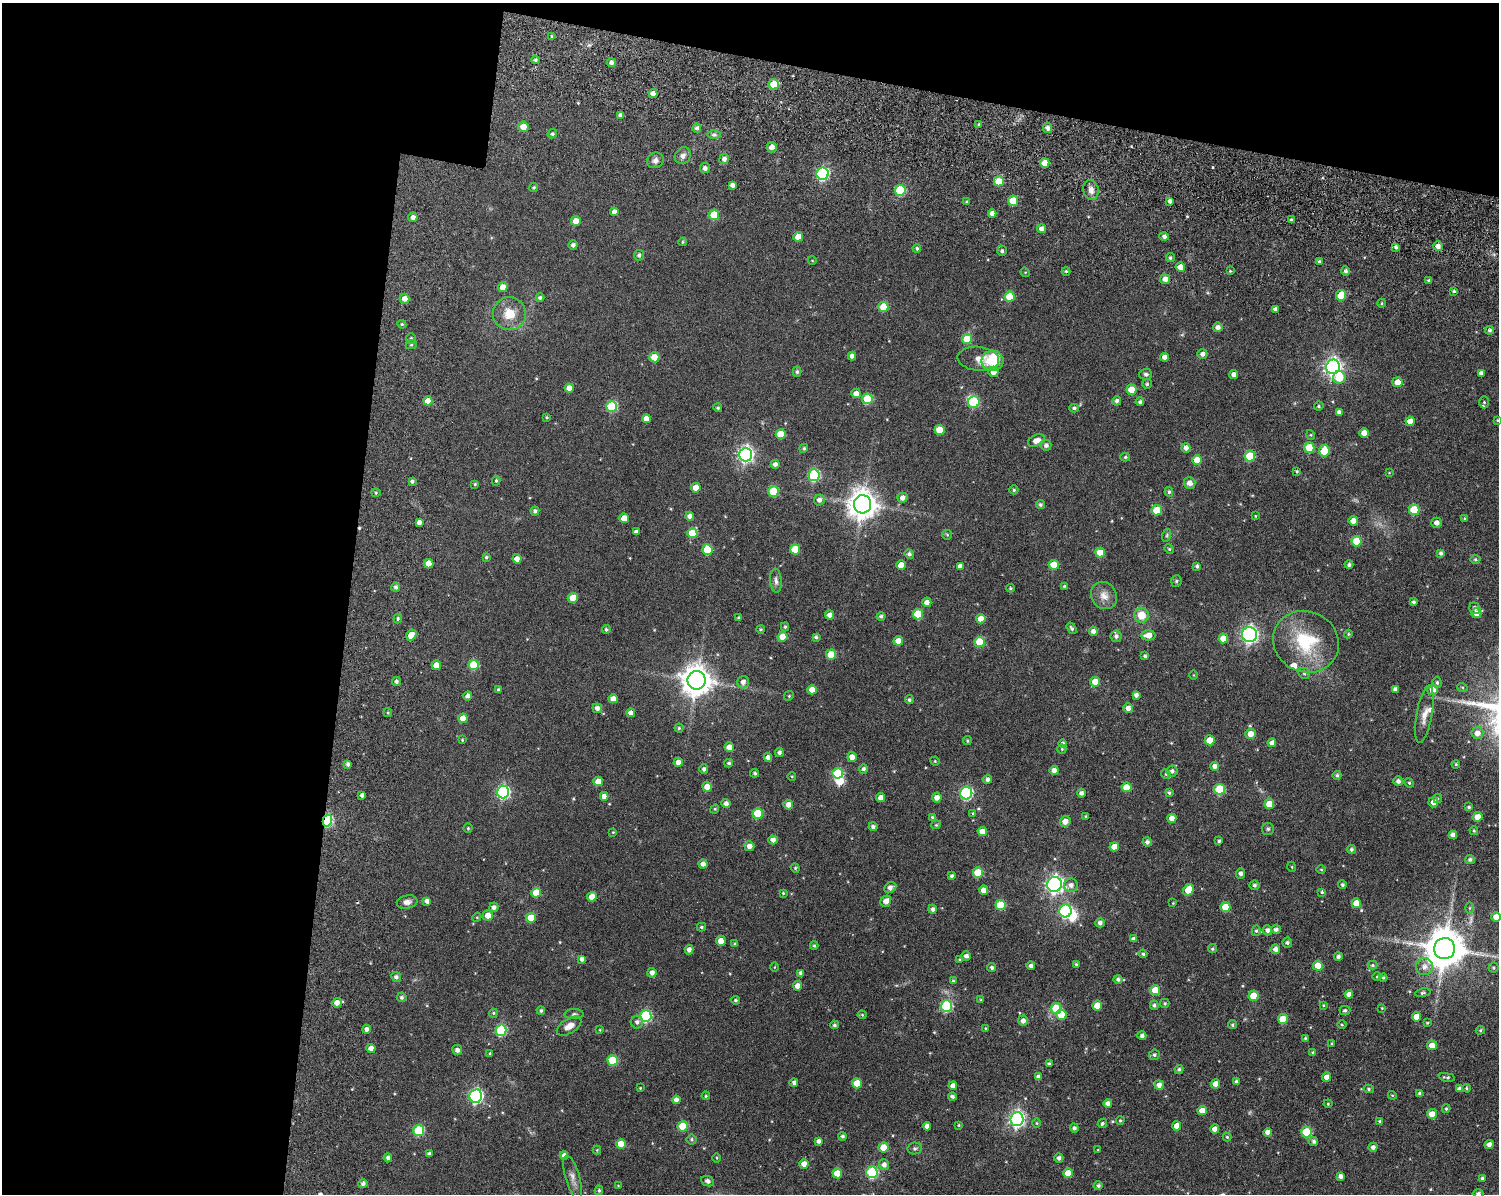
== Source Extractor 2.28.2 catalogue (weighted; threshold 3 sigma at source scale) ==
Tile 1 of 3 x 4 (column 1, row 1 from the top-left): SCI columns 415-1911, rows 3770-4961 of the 5112 x 5073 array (HDU 1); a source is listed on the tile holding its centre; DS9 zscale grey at full resolution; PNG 1501 x 1196 px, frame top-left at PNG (2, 3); each listed source drawn as its Kron ellipse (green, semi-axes under 4 px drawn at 4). Shown black and unused: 30% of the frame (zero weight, under 8 of 15 exposures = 11% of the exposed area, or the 3 px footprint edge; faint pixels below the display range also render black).
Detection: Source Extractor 2.28.2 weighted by HDU 2 'WHT'; one run over the whole footprint, this tile lists its part. Background 0.165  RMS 0.0053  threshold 0.0218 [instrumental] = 3 sigma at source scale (4.09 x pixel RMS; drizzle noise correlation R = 1.36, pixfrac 0.8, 0.05/0.05 arcsec/px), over >= 5 px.
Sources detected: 490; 3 inside a brighter object's white glare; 2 cosmic-ray / hot-pixel residue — neither listed nor drawn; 3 inside a brighter listed object's ellipse — not listed separately; the other 482 listed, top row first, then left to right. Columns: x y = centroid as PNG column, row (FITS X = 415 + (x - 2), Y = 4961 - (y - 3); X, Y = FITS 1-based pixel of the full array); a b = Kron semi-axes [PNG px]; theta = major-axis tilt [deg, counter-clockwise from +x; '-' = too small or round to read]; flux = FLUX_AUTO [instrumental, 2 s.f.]
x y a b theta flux
552 36 4 3 - 0.67
535 60 4 3 - 0.87
611 63 4 4 - 1.6
774 84 5 5 - 14
653 94 4 4 - 2.5
621 115 4 4 - 2.1
979 125 4 3 - 0.75
523 127 5 5 - 4.3
697 128 4 4 - 1.3
1048 128 5 4 - 1.9
552 134 5 4 - 0.87
714 135 6 4 0 0.92
772 147 5 5 - 2.7
683 156 9 7 51 2.1
724 159 5 5 - 1.8
655 160 8 7 - 2
1045 163 5 4 - 6.6
705 168 5 5 - 1.7
823 174 6 6 - 58
999 181 5 5 - 8.1
732 185 4 4 - 2
534 187 4 4 - 0.68
900 190 5 5 - 25
1091 190 10 7 -77 2.6
1013 201 5 5 - 12
1170 201 4 3 - 1.3
967 202 4 3 - 0.59
614 212 4 4 - 2.1
992 213 4 4 - 2.1
714 215 5 5 - 12
413 217 5 4 - 1.9
1291 220 4 4 - 0.84
576 221 5 5 - 5.1
1041 229 4 4 - 2.1
798 237 5 4 - 5.6
1164 237 5 4 - 1.4
683 242 4 4 - 0.5
573 245 4 4 - 1.3
1438 246 5 5 - 2.2
1396 247 4 4 - 1.1
917 248 4 4 - 0.77
1002 251 5 5 - 0.98
639 255 5 5 - 1.1
1170 258 4 4 - 0.87
812 260 4 3 - 0.29
1319 261 4 3 - 0.81
1180 267 4 4 - 3.8
1066 271 4 4 - 0.56
1230 271 3 3 - 0.46
1345 271 4 4 - 1.1
1025 272 5 4 - 0.44
1165 279 5 5 - 3.3
1429 281 3 3 - 0.94
503 287 5 4 - 4.6
1454 291 4 4 - 0.71
1341 295 5 5 - 11
1010 297 5 5 - 13
540 298 4 4 - 1.1
405 299 5 5 - 3.3
1382 303 4 3 - 0.5
883 307 5 5 - 11
1275 309 4 4 - 1.5
509 314 16 16 - 8.9
402 324 4 4 - 0.63
1218 327 5 4 - 2
1490 330 4 4 - 0.94
411 339 5 4 - 0.77
967 339 5 5 - 10
411 345 5 3 - 0.52
1202 354 5 5 - 1.8
852 356 4 4 - 1.8
654 357 5 5 - 9.1
1164 357 4 4 - 2.4
978 359 21 12 -5 5.1
992 361 11 10 - 13
1333 367 7 7 - 180
797 372 5 4 - 0.85
993 372 5 5 - 3.2
1481 373 4 4 - 2.2
1146 374 6 5 - 1
1234 374 4 4 - 2.1
1339 377 6 6 - 10
1397 382 5 5 - 4.8
1147 384 5 5 - 0.87
569 388 4 4 - 3.9
1131 390 5 5 - 7.7
856 393 5 4 - 2.6
867 399 5 5 - 17
428 401 4 4 - 4.5
1117 401 5 4 - 1.4
974 402 6 5 - 25
1140 402 4 4 - 1
1484 402 6 5 - 0.77
612 406 5 5 - 28
1319 406 5 4 - 0.7
718 408 4 4 - 0.78
1074 408 5 4 - 1
1339 412 4 4 - 1.4
547 417 4 3 - 0.52
646 419 4 4 - 3.8
1497 420 4 3 - 0.39
1410 421 4 4 - 4.6
940 430 5 5 - 9.9
1364 433 5 4 - 4.5
781 434 5 5 - 8.9
1311 435 5 3 - 0.42
1036 441 9 5 26 3.5
1046 445 5 5 - 1.5
804 448 4 4 - 0.73
1186 448 5 4 - 2.1
1309 448 5 5 - 12
1324 451 6 5 - 13
746 455 7 6 - 140
1250 456 5 5 - 17
1125 457 5 4 - 0.68
1197 460 5 5 - 6.3
775 464 4 4 - 1.8
1297 471 4 3 - 0.53
1389 473 4 2 - 0.32
814 475 6 5 - 38
412 481 3 3 - 1
496 481 5 4 - 0.68
1190 483 6 5 - 2.5
475 484 4 4 - 0.52
696 488 5 4 - 5.5
1014 490 4 4 - 0.64
773 491 5 5 - 18
1169 492 5 4 - 0.75
376 493 4 4 - 0.54
902 498 5 5 - 2.3
819 500 6 5 - 2
862 504 9 8 - 630
1040 504 4 4 - 0.84
1157 510 5 5 - 12
1414 510 5 5 - 15
535 511 4 4 - 1.3
690 516 4 4 - 2.1
1255 516 4 3 - 0.36
624 518 5 4 - 5.1
1465 518 4 3 - 0.5
1353 521 5 4 - 3.7
419 522 4 4 - 2
1436 523 5 5 - 2.1
636 532 4 4 - 1.6
692 533 5 5 - 13
947 535 5 5 - 0.58
1167 535 6 4 72 0.69
1357 541 5 5 - 14
795 549 5 5 - 10
1169 549 5 4 - 0.6
707 550 5 5 - 13
1100 553 5 5 - 6.6
1441 553 4 4 - 1.2
909 554 5 4 - 1.1
486 557 4 4 - 0.71
517 559 4 4 - 3.4
1475 559 5 5 - 0.72
429 564 4 4 - 5.4
901 565 5 4 - 4.5
1054 565 5 5 - 7.9
1349 565 4 4 - 1.1
960 566 4 4 - 2.2
1197 566 3 3 - 0.92
776 581 12 6 -85 1.9
1176 581 5 5 - 0.75
1064 586 4 3 - 0.48
396 587 4 4 - 1.2
1010 588 4 3 - 0.57
1104 596 14 12 -52 4.2
573 598 5 5 - 6.1
927 602 5 4 - 2.8
1414 602 3 3 - 0.88
1475 608 6 5 - 1.5
1476 613 5 5 - 2.6
918 614 5 5 - 16
829 615 4 4 - 2.5
1141 615 7 7 - 6.9
881 616 4 4 - 1
739 618 4 3 - 0.83
398 619 5 4 - 0.76
981 619 5 4 - 5.3
785 627 4 4 - 0.64
1071 628 6 4 -57 0.95
606 629 4 4 - 0.8
761 629 4 3 - 0.54
1093 631 4 4 - 2.1
1348 634 4 4 - 0.5
411 635 6 5 - 8.3
1148 635 7 5 -1 3.9
1250 635 7 7 - 150
1116 636 6 5 - 1.5
782 637 5 5 - 6.5
816 637 4 3 - 0.94
1223 638 5 5 - 5.5
898 641 5 4 - 5.1
980 642 5 5 - 14
1306 642 33 30 -25 28
831 654 5 5 - 10
1145 656 4 3 - 0.83
436 665 5 5 - 5.1
474 665 5 5 - 17
1304 673 6 5 - 0.91
1193 675 4 3 - 0.33
697 680 9 9 - 700
396 681 4 4 - 1.2
743 682 6 6 - 2.3
1095 682 5 5 - 5.5
1437 682 5 4 - 0.89
1462 687 5 3 - 0.44
1395 689 4 4 - 1.9
498 690 4 3 - 0.82
812 690 4 4 - 4.2
1433 690 5 5 - 3.6
1136 695 4 4 - 1.6
468 696 4 4 - 1.8
789 696 5 4 - 0.57
613 699 4 4 - 3.6
909 700 4 4 - 0.89
597 708 5 4 - 1.9
1128 708 5 4 - 2.2
388 713 4 3 - 0.5
631 713 4 4 - 1.9
1424 714 29 8 80 4.8
463 718 5 4 - 5.6
679 728 4 4 - 0.69
1477 733 6 6 - 3.2
1250 734 5 5 - 4.2
462 740 3 3 - 0.47
1210 740 5 5 - 7.7
967 741 4 4 - 0.64
1272 743 4 4 - 2.6
1063 744 4 4 - 1.2
729 747 5 4 - 4.6
1062 749 5 4 - 0.53
779 752 4 4 - 1.2
768 757 4 4 - 2.3
852 757 5 4 - 2.9
935 761 5 4 - 0.47
678 762 4 4 - 2.7
729 763 4 4 - 0.86
348 764 4 3 - 1.2
1456 764 4 4 - 0.52
1215 766 4 4 - 2
704 769 4 4 - 1.2
863 769 4 4 - 1.2
1054 770 4 4 - 3.3
1172 771 5 5 - 1.4
755 773 4 4 - 0.84
838 773 5 5 - 20
1166 774 5 4 - 0.58
1337 775 4 4 - 0.95
792 776 4 3 - 0.36
987 780 4 4 - 1.4
598 781 5 4 - 4.8
1398 781 5 4 - 1.6
1409 783 5 4 - 0.62
707 787 5 4 - 4.8
1126 787 5 5 - 8.1
1219 789 5 5 - 21
503 792 6 6 - 72
966 793 6 6 - 62
1081 793 4 4 - 1.4
1169 793 4 4 - 0.76
362 795 4 4 - 1.5
604 796 4 4 - 2.3
881 798 4 4 - 3.3
937 798 5 4 - 2.9
1437 798 5 3 - 0.46
1433 802 5 5 - 3.2
726 803 4 4 - 1.8
1269 804 5 4 - 8.3
788 805 5 4 - 3.2
1469 807 4 3 - 0.7
715 809 4 4 - 0.52
758 813 5 5 - 16
973 813 4 3 - 0.51
1085 816 3 3 - 0.42
932 817 3 3 - 0.52
1478 817 5 4 - 4.5
1172 818 5 4 - 2.9
327 821 6 4 75 34
1065 821 5 5 - 3.9
936 825 5 4 - 0.55
873 827 4 4 - 1.3
468 828 4 4 - 0.54
1268 829 6 6 - 0.83
982 831 5 4 - 4.3
1474 831 4 3 - 0.52
613 832 4 4 - 0.42
1453 835 4 4 - 2
773 840 4 4 - 2.3
1219 841 4 3 - 0.74
1147 842 4 4 - 1.3
749 846 5 5 - 2.7
1114 847 5 4 - 5.1
1351 849 4 4 - 0.89
1470 860 5 4 - 0.98
703 864 4 4 - 2.4
1292 867 5 3 - 0.41
795 868 5 4 - 0.56
1321 869 5 3 - 0.4
978 873 5 5 - 13
1241 874 5 4 - 1.6
952 876 4 3 - 0.92
1054 884 7 7 - 170
1071 885 7 7 - 2.4
1254 885 5 5 - 1.1
1342 885 4 4 - 0.97
890 888 6 5 - 2.1
984 890 5 4 - 3.8
1188 890 6 5 - 8.1
1322 892 4 4 - 0.6
536 893 5 4 - 8.2
783 893 4 4 - 0.53
592 897 5 4 - 5.1
427 901 4 4 - 1.9
886 901 6 5 - 3.4
407 902 10 6 9 2.1
1173 903 3 3 - 0.33
1356 903 5 4 - 6.7
1000 905 5 5 - 15
494 907 5 4 - 1.5
1225 907 5 5 - 8.2
1470 908 6 4 89 0.62
933 909 4 4 - 1.4
1065 911 6 6 - 57
488 915 5 5 - 4.1
477 917 5 4 - 0.44
1496 917 5 4 - 4.2
531 918 5 5 - 9.3
1100 923 4 4 - 1.6
701 927 4 3 - 0.68
1276 929 5 4 - 1.4
1267 930 5 4 - 1.7
1256 931 5 4 - 0.82
1134 939 4 4 - 1.7
721 941 5 4 - 4
1287 943 5 5 - 1.1
735 944 4 3 - 0.74
814 946 4 3 - 0.68
1212 949 4 4 - 0.67
1275 949 5 5 - 2.8
1445 949 10 10 - 1500
689 950 5 4 - 1.9
1143 954 4 4 - 0.77
966 956 5 4 - 1.5
1338 956 4 4 - 1.2
582 959 4 4 - 1.8
960 959 4 3 - 0.53
1076 964 4 3 - 0.56
1372 965 5 4 - 0.7
1031 966 4 4 - 1.5
1318 966 5 5 - 8.8
775 967 4 3 - 0.43
1424 967 8 8 - 2.9
992 968 4 4 - 1.1
1494 968 5 5 - 0.63
652 973 5 4 - 2.1
801 973 4 4 - 1.4
396 977 5 4 - 1.4
1377 977 4 3 - 0.38
1383 977 4 3 - 0.71
1118 979 4 4 - 1.2
953 981 4 3 - 0.61
798 986 4 4 - 3.5
1155 990 5 5 - 8.2
1423 993 8 4 11 0.78
1349 994 4 4 - 2.6
1254 996 5 5 - 11
402 997 5 5 - 0.98
735 1000 5 4 - 0.71
981 1000 4 4 - 0.57
337 1003 5 4 - 3.1
1165 1003 4 4 - 0.73
1097 1005 5 5 - 6.4
1154 1005 5 4 - 1
1323 1005 3 3 - 0.39
946 1006 6 5 - 40
1056 1008 5 5 - 17
1382 1008 4 3 - 0.36
1345 1010 5 4 - 0.97
541 1011 4 4 - 0.85
493 1013 4 4 - 0.52
574 1014 9 5 2 1
862 1015 4 4 - 0.49
1061 1015 5 5 - 11
646 1016 6 5 - 41
1416 1017 4 4 - 4.7
1283 1019 5 5 - 10
1023 1021 5 5 - 2.1
637 1022 6 6 - 1.5
1427 1023 3 3 - 0.48
834 1025 4 4 - 0.9
1232 1025 4 4 - 0.72
1342 1025 5 3 - 0.43
569 1026 13 7 32 3.7
985 1028 4 2 - 0.32
366 1029 4 4 - 1.8
501 1030 6 5 - 32
600 1030 4 3 - 0.35
1480 1030 5 4 - 0.6
1142 1036 4 4 - 1.2
1305 1038 4 3 - 0.48
1332 1043 3 2 - 0.43
1432 1045 5 5 - 4.6
371 1048 4 4 - 3.1
457 1050 5 5 - 1.8
490 1053 4 4 - 0.58
1313 1053 4 3 - 0.65
1154 1055 5 5 - 0.98
613 1060 5 5 - 19
1049 1064 3 3 - 0.9
1179 1069 4 4 - 0.97
1038 1077 4 4 - 2
1327 1077 4 4 - 3
1447 1077 8 4 -10 0.94
794 1082 4 4 - 1.4
1237 1082 4 4 - 1.3
857 1083 5 5 - 8.7
1215 1084 4 4 - 4.2
1159 1085 5 4 - 2.3
953 1086 4 4 - 2.9
640 1088 3 3 - 0.41
1466 1088 4 3 - 0.62
1369 1089 5 4 - 0.69
1459 1089 4 4 - 1.6
1420 1094 4 4 - 1.4
1392 1095 4 3 - 0.42
476 1096 7 6 - 84
706 1096 4 3 - 0.48
952 1097 4 3 - 1.1
676 1100 4 4 - 2.1
1108 1103 4 4 - 2
1328 1104 4 4 - 0.48
1446 1109 4 3 - 0.61
1202 1111 5 4 - 4.9
1432 1114 5 5 - 4.4
1017 1119 7 6 - 140
1120 1120 4 4 - 0.59
1380 1121 4 4 - 0.78
1037 1123 5 3 - 0.46
1102 1123 5 4 - 0.83
959 1125 4 3 - 0.44
683 1126 5 5 - 15
927 1126 4 4 - 2.2
1177 1126 4 4 - 4.4
1074 1128 4 4 - 1.1
1215 1129 4 4 - 3
418 1131 5 5 - 24
1268 1132 4 4 - 3.2
1306 1132 5 5 - 20
842 1136 4 4 - 0.89
1227 1137 4 4 - 0.55
692 1139 5 5 - 0.79
818 1141 4 4 - 1.5
1314 1141 4 4 - 1.1
621 1144 5 5 - 9.1
1489 1145 5 4 - 2
1373 1147 4 4 - 1.6
884 1148 5 5 - 9.2
915 1148 7 6 - 1
597 1150 4 4 - 0.4
1098 1150 3 3 - 0.36
429 1154 4 4 - 1.4
564 1155 4 4 - 2
388 1158 4 4 - 1.5
717 1158 4 3 - 0.46
1059 1158 5 4 - 1.5
804 1164 5 4 - 3.2
884 1165 5 5 - 2
872 1172 6 5 - 41
837 1173 5 5 - 6.9
1068 1173 5 5 - 6.4
1340 1176 4 4 - 1.6
573 1178 22 7 -74 3
1482 1178 4 3 - 0.79
707 1181 7 5 -25 1.6
363 1184 5 4 - 1.3
618 1185 4 2 - 0.3
1098 1185 4 4 - 1.1
599 1190 5 4 - 0.74
1478 1194 5 4 - 1.1
Overlapping masked pixels (flux is a lower limit): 1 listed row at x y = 327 821
Isophote crosses this tile's border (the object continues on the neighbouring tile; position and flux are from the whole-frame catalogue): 2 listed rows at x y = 1496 917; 1478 1194